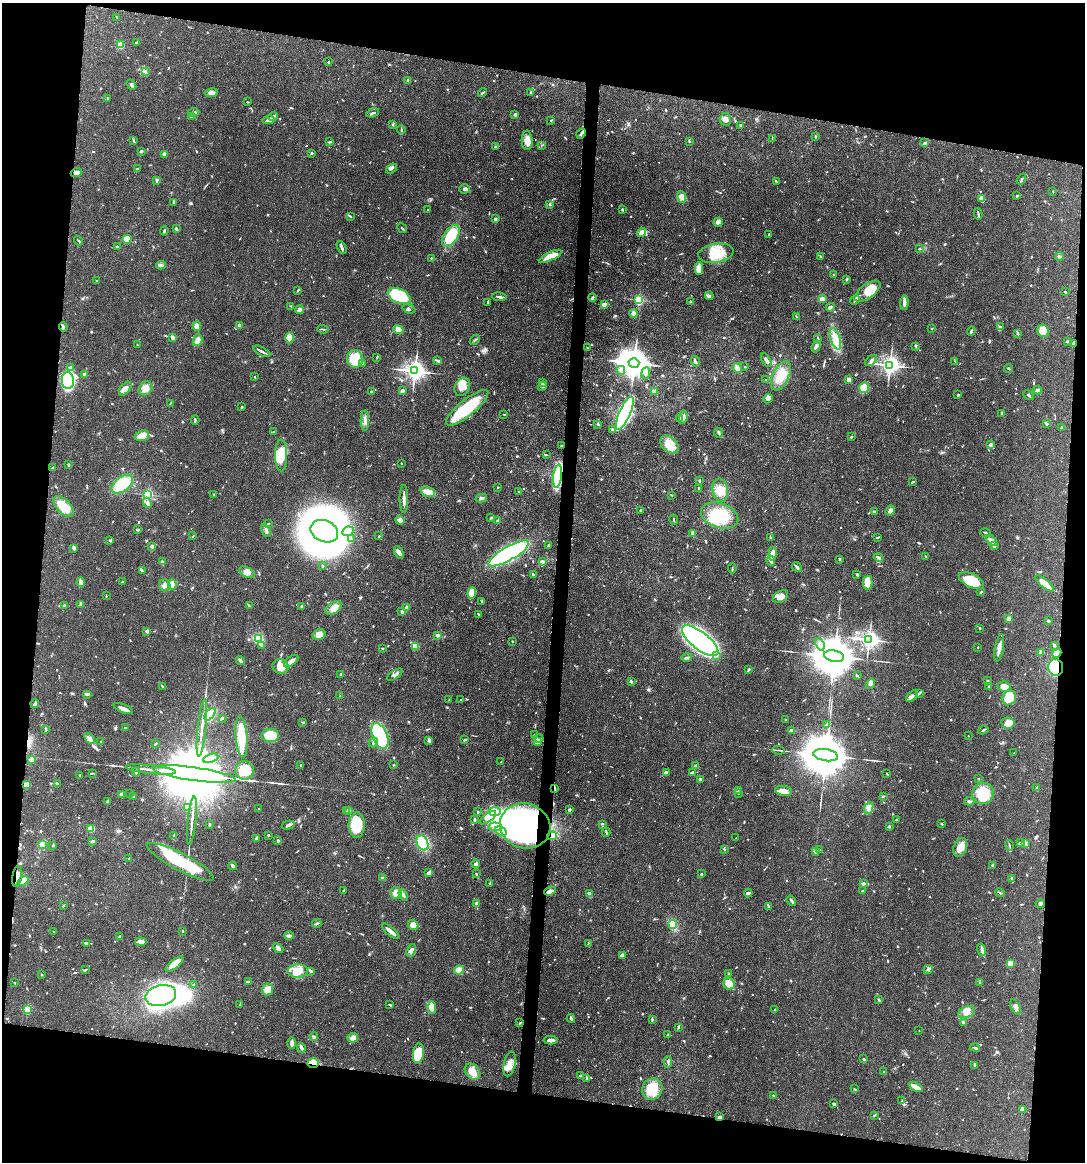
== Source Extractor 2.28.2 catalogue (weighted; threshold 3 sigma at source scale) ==
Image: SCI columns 115-4443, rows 7-4644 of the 4667 x 4651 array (HDU 1 of 3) = the unmasked area's bounding box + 8 px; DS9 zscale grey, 4 x 4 block average (1 PNG px = mean of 4 x 4 image px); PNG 1087 x 1164 px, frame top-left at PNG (2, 3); each listed source drawn as its Kron ellipse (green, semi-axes under 4 px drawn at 4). Shown black and unused: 19% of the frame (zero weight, under 3 of 4 exposures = <1% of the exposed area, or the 3 px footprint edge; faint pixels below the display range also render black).
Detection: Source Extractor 2.28.2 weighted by HDU 2 'WHT'. Background 0.0413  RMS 0.0027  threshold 0.0123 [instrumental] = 3 sigma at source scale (4.5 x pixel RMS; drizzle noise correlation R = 1.50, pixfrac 1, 0.05/0.05 arcsec/px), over >= 5 px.
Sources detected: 1110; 3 too faint to see at this stretch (4 x 4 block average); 16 inside a brighter object's white glare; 10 cosmic-ray / hot-pixel residue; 3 long thin detections or spike segments (spike, bleed or trail) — neither listed nor drawn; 21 coinciding with a brighter row at this scale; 65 inside a brighter listed object's ellipse — not listed separately; of the other 992, all 500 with FLUX_AUTO >= 1.16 (the completeness limit of this list) listed and drawn (492 fainter detections not listed), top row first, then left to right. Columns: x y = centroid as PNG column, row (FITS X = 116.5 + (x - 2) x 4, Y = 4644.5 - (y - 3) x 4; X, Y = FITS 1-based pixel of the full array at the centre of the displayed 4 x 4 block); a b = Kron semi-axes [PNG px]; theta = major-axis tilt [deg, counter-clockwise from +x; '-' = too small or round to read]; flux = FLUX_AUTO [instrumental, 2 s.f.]
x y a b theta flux
117 17 2 2 - 2
136 42 3 2 - 1.5
120 44 3 2 - 2.5
328 62 2 2 - 2
145 71 4 2 - 2.4
408 80 3 2 - 4.3
131 85 6 2 -50 2.9
531 92 3 2 - 2.3
211 93 7 3 10 8
483 93 5 2 - 2.5
108 98 2 2 - 1.7
247 102 2 2 - 1.2
194 112 5 2 - 4.2
373 113 7 2 19 2.8
515 115 3 3 - 3
192 116 3 3 - 2.6
273 116 5 3 - 4.1
725 119 6 5 - 9.1
269 120 6 3 12 8.1
551 120 2 2 - 1.8
393 124 3 2 - 1.3
741 125 2 2 - 1.2
401 130 4 2 - 1.6
581 133 5 2 - 2.4
815 136 3 2 - 1.7
772 139 3 2 - 1.2
527 140 10 5 -87 13
133 141 3 2 - 1.7
330 142 4 2 - 1.9
689 142 2 2 - 1.2
925 143 4 2 - 1.6
542 145 3 2 - 1.2
495 147 4 2 - 1.5
142 151 2 2 - 1.5
312 153 2 2 - 2.2
164 154 4 3 - 4.5
138 169 3 2 - 1.9
392 169 6 4 39 3.8
76 173 5 3 - 6.8
1021 179 6 2 57 2
157 180 3 2 - 3.4
776 182 3 2 - 1.9
465 189 5 4 - 5
1053 191 2 2 - 1.3
1017 196 2 2 - 2.4
681 197 6 4 -72 5.8
982 199 3 2 - 22
173 203 3 2 - 1.4
550 204 3 2 - 1.7
622 209 2 2 - 2.4
428 210 2 2 - 2.2
978 214 5 2 - 2.2
350 216 3 2 - 1.7
495 219 3 2 - 4.5
718 222 4 4 - 9.2
402 228 5 2 - 1.8
176 229 3 2 - 4.2
164 231 4 2 - 2
642 232 5 3 - 13
769 234 3 2 - 1.3
451 236 12 7 57 63
127 239 4 4 - 21
79 241 5 2 - 2.1
117 247 4 2 - 1.9
342 248 7 2 -64 4
919 249 2 2 - 1.2
716 253 18 9 9 41
550 256 12 4 25 26
820 256 3 2 - 1.5
1059 256 4 3 - 2.5
431 258 2 2 - 1.3
161 265 5 3 - 3.5
699 268 6 3 88 25
834 275 2 2 - 2.5
847 279 3 2 - 1.7
96 280 2 2 - 1.4
298 290 4 2 - 1.9
868 291 15 7 36 34
1065 292 2 2 - 3.1
399 296 12 7 -25 99
709 296 4 3 - 3.4
499 297 7 2 -8 4
592 298 4 2 - 3.4
822 299 3 2 - 12
639 300 2 2 - 220
855 300 5 3 - 3.1
488 302 3 2 - 1.4
691 302 3 2 - 2.7
904 303 7 3 87 8
604 304 2 2 - 13
291 306 4 2 - 1.5
830 307 4 2 - 4.4
409 309 6 3 -19 3.3
299 310 4 3 - 6
633 313 4 3 - 3.4
796 317 3 2 - 1.5
239 325 2 2 - 12
197 326 5 4 - 16
63 327 5 3 - 3
1000 327 4 3 - 2.9
932 328 2 2 - 1.9
323 329 6 2 -6 2.1
398 330 5 3 - 14
971 331 5 2 - 2.2
1043 331 6 5 - 28
1017 334 2 2 - 2.5
172 337 2 2 - 6.3
290 338 5 4 - 32
818 338 3 2 - 1.3
835 339 11 5 -73 16
198 340 6 4 74 6.5
475 340 6 2 44 2
1068 341 3 2 - 1.4
1073 344 4 2 - 2.7
137 345 2 2 - 1.5
916 346 4 2 - 1.6
816 347 6 3 69 5
587 348 2 2 - 1.3
262 351 9 2 -28 5
377 357 3 2 - 1.5
355 359 9 8 - 41
766 360 7 3 -59 4.5
871 360 7 3 45 4.3
438 361 2 2 - 3.3
955 361 3 2 - 1.3
695 362 6 2 -72 3.5
362 363 3 2 - 2.6
634 363 5 4 - 3600
890 365 3 3 - 1000
71 367 3 2 - 2.2
745 367 2 2 - 1.4
737 368 5 3 - 10
1009 369 4 2 - 1.4
621 370 4 3 - 3.9
415 371 3 3 - 1300
646 373 6 3 82 5.3
85 374 3 3 - 9
781 376 16 8 65 30
254 377 2 2 - 2.1
849 379 2 2 - 30
766 380 2 2 - 7.9
68 381 8 6 -88 250
542 383 3 2 - 1.6
542 386 5 2 - 3.6
462 387 9 7 62 20
145 388 7 6 - 12
864 388 5 5 - 28
125 389 8 4 51 9.2
1038 390 4 2 - 7
402 391 4 3 - 4
371 392 4 2 - 2.3
654 392 3 2 - 9.2
958 395 2 2 - 2.3
1028 395 6 2 -43 2.1
768 399 5 3 - 3.9
170 403 3 2 - 1.5
242 407 2 2 - 1.7
467 408 26 8 39 90
625 413 18 5 66 530
504 414 3 2 - 1.2
1002 414 3 2 - 4.6
683 417 6 3 81 5.5
680 419 4 2 - 1.8
195 420 5 2 - 2
365 421 10 3 -89 7.8
598 424 3 2 - 1.6
1046 424 3 2 - 3.6
1061 427 3 2 - 2.7
612 430 3 2 - 4.2
274 431 3 2 - 1.5
719 433 5 2 - 3
142 436 7 5 19 15
851 437 2 2 - 2.5
669 444 10 7 -41 35
562 445 3 2 - 1.4
990 445 4 3 - 4
546 455 3 2 - 1.3
281 456 16 6 -89 49
401 463 2 2 - 1.6
68 465 3 2 - 2.3
53 468 3 2 - 1.8
558 476 12 4 82 250
699 481 4 2 - 1.8
912 482 3 2 - 2.2
122 484 12 7 38 58
498 487 2 2 - 1.4
698 489 4 2 - 2
720 490 11 7 -81 18
428 492 7 5 -19 18
519 492 2 2 - 3
148 494 2 2 - 240
214 494 3 2 - 1.2
672 495 2 2 - 1.3
481 498 6 2 13 3.3
404 499 14 2 -90 7.5
147 503 5 3 - 4.8
63 506 12 7 -46 33
640 510 3 2 - 1.8
890 511 5 4 - 5.2
874 512 3 3 - 1.7
720 515 19 12 -17 67
490 518 3 2 - 1.5
400 520 5 4 - 5.4
674 520 5 2 - 1.6
498 521 3 3 - 2.5
268 524 3 2 - 1.3
138 530 3 2 - 1.3
266 531 7 2 -60 3.9
324 531 14 10 -23 1300
348 531 6 4 25 8.7
693 533 4 3 - 8.7
985 533 5 2 - 1.8
193 536 2 2 - 1.5
379 536 2 2 - 1.2
770 537 4 2 - 1.4
877 537 4 2 - 1.9
351 539 2 2 - 1.3
991 540 7 3 -40 12
110 541 3 3 - 2
548 545 2 2 - 1.7
152 546 2 2 - 5.4
994 546 4 3 - 4
74 548 2 2 - 8
399 552 7 3 -61 6.9
509 553 23 6 30 270
772 554 7 3 81 15
926 556 2 2 - 1.3
879 557 5 3 - 3.2
840 559 2 2 - 2.6
771 561 5 3 - 3.5
162 562 4 2 - 1.9
542 562 4 3 - 3.8
322 566 2 2 - 2.9
797 567 5 2 - 4.1
732 568 5 2 - 1.5
142 570 4 2 - 1.9
247 572 8 5 -29 12
857 574 2 2 - 2.9
533 575 3 2 - 1.7
971 580 13 6 -25 56
81 582 5 3 - 9.2
123 582 3 2 - 1.9
868 583 7 5 -90 27
172 584 5 4 - 18
1045 584 11 3 -39 27
165 585 6 5 - 7.5
981 592 3 2 - 2.2
472 593 6 4 87 23
106 596 2 2 - 1.5
781 597 8 5 34 15
482 601 2 2 - 2.5
80 605 4 3 - 2.4
64 606 2 2 - 10
249 606 3 2 - 1.5
302 607 3 2 - 4.8
406 607 4 2 - 4
334 608 9 5 33 11
402 611 3 2 - 4.8
479 614 4 2 - 2.4
1008 618 2 2 - 34
1048 621 3 2 - 1.2
980 628 2 2 - 1.2
147 631 2 2 - 20
319 634 6 5 - 18
438 635 2 2 - 16
258 639 3 3 - 46
869 640 3 2 - 1000
512 641 2 2 - 1.4
700 641 22 8 -38 800
820 644 6 3 -72 5.5
262 645 3 2 - 1.5
416 646 3 2 - 29
1055 646 4 3 - 3.2
978 647 2 2 - 1.2
383 648 2 2 - 1.4
999 648 14 3 80 11
1041 652 3 2 - 13
1057 653 5 3 - 7.5
717 655 2 2 - 3.1
834 656 10 5 -10 11000
687 658 5 2 - 3.3
240 661 4 2 - 4
291 661 8 3 39 11
281 667 8 7 - 24
1056 667 8 7 - 68
749 669 2 2 - 2.3
341 674 2 2 - 1.5
395 675 9 3 33 5.1
858 676 3 2 - 1.2
631 681 3 2 - 2.4
987 681 2 2 - 3.1
870 684 5 3 - 4.2
162 686 3 2 - 1.3
1004 686 6 5 - 15
988 687 3 2 - 1.4
919 693 4 2 - 2
87 694 5 3 - 3.4
340 696 2 2 - 2.9
912 696 7 3 43 5.1
1009 698 8 6 56 32
449 700 2 2 - 1.5
461 700 3 2 - 2.7
35 703 4 2 - 4.4
123 708 10 3 -22 10
210 714 7 3 52 56
222 718 2 2 - 6.6
786 720 3 2 - 1.5
302 722 4 2 - 1.4
1008 723 7 5 -8 14
826 725 3 2 - 1.7
125 728 4 2 - 1.8
202 728 29 2 84 15
46 729 3 2 - 2
791 730 4 2 - 5.3
983 730 5 2 - 2.2
535 734 3 2 - 2.3
270 735 8 6 -1 77
380 736 14 7 -68 180
968 736 2 2 - 1.9
241 737 21 6 -85 59
90 738 6 3 -47 6
539 738 4 2 - 3.2
429 740 4 3 - 3.8
465 740 3 2 - 3
537 741 3 2 - 2.5
101 742 2 2 - 2.2
373 743 5 3 - 3.8
155 744 3 2 - 2.3
778 750 7 2 -7 2.4
1014 753 2 2 - 1.4
826 755 12 6 -9 14000
211 758 8 3 20 7.1
32 760 2 2 - 20
501 762 3 2 - 1.4
301 765 2 2 - 1.5
394 765 2 2 - 1.4
696 766 4 2 - 6.4
151 769 25 2 -6 14
244 770 9 9 - 36
136 772 4 2 - 2.3
667 772 4 3 - 2.7
692 772 3 2 - 3
92 773 3 2 - 1.3
886 773 3 2 - 1.3
194 774 42 6 -8 49000
80 776 4 2 - 1.8
700 779 3 2 - 3.6
978 779 2 2 - 1.9
57 783 3 2 - 1.8
26 785 3 2 - 29
555 788 4 2 - 2
1037 788 4 3 - 2
738 790 3 2 - 1.5
784 791 8 5 -9 14
738 793 3 2 - 1.5
983 793 11 10 - 53
122 794 2 2 - 20
130 794 3 2 - 1.2
883 796 3 2 - 2.3
133 797 2 2 - 6.4
107 801 3 2 - 1.4
969 801 5 2 - 3.7
187 808 4 3 - 7.4
869 808 6 4 66 7.3
258 809 2 2 - 2.4
349 810 2 2 - 1.3
569 810 3 3 - 2.9
347 811 2 2 - 1.2
478 812 3 2 - 1.5
495 812 6 4 10 8.6
488 818 9 3 35 10
475 820 3 2 - 4.4
896 820 3 2 - 1.9
192 821 24 2 84 11
210 824 3 2 - 1.5
602 824 3 2 - 1.3
941 824 3 2 - 1.2
288 825 6 3 15 4
357 825 12 8 -90 64
525 826 25 22 -17 500
495 827 6 4 -4 9
889 827 3 2 - 1.7
91 828 4 4 - 13
501 831 6 3 -31 5.6
606 832 4 2 - 2
174 835 2 2 - 1.3
268 835 2 2 - 1.9
552 836 5 3 - 4.2
736 838 2 2 - 1.2
256 839 3 2 - 1.5
278 840 3 2 - 2.7
93 841 4 2 - 4
423 843 8 5 -65 80
1021 843 3 3 - 2.1
42 844 4 3 - 16
1025 844 4 3 - 2.7
53 845 3 2 - 1.9
1009 846 5 2 - 2.2
960 847 10 6 69 14
724 849 3 2 - 2.5
819 849 2 2 - 1.3
815 851 2 2 - 18
129 858 3 2 - 2.2
180 862 37 8 -27 120
476 864 4 2 - 6.6
993 865 3 2 - 2.9
233 866 4 2 - 6.7
429 873 4 3 - 4.7
476 874 4 2 - 1.4
701 874 2 2 - 2
17 876 10 4 81 14
382 878 3 2 - 2
1011 878 2 2 - 1.8
23 881 6 3 39 31
490 883 4 2 - 1.7
863 883 3 2 - 4.5
863 890 2 2 - 1.5
344 891 4 2 - 1.8
550 891 6 3 20 7.1
396 893 6 6 - 14
748 893 4 2 - 3.2
1000 893 5 2 - 2.6
589 894 4 2 - 9.9
403 895 6 2 -61 3.9
791 901 6 2 -53 4.8
476 903 3 2 - 3.6
1040 903 4 3 - 3.4
63 906 3 2 - 1.9
769 906 2 2 - 1.4
317 923 5 2 - 1.9
673 924 5 4 - 22
413 925 5 4 - 15
53 931 2 2 - 1.2
183 931 2 2 - 1.7
391 931 11 2 -40 12
119 936 3 2 - 1.3
289 936 4 3 - 5.8
141 942 6 4 -11 7.4
87 943 4 2 - 5.9
588 943 3 2 - 1.4
278 948 6 2 -39 7.7
411 950 6 4 68 6.1
981 950 6 2 -77 3.5
622 955 3 2 - 9.1
1010 963 4 3 - 8.9
174 964 11 4 38 27
928 969 5 3 - 3.3
86 970 4 2 - 1.7
459 970 5 4 - 15
298 971 10 6 4 20
311 971 3 2 - 3.8
41 974 2 2 - 1.7
729 974 3 2 - 1.9
248 982 4 2 - 2.6
14 983 2 2 - 1.2
979 983 2 2 - 2
194 984 3 2 - 1.8
729 984 6 5 - 23
267 989 6 5 - 15
161 996 15 10 13 350
879 1000 4 2 - 1.3
240 1004 4 2 - 1.4
390 1005 3 2 - 2.6
432 1007 6 4 -87 19
1016 1007 8 3 -65 6
27 1009 2 2 - 87
775 1010 4 2 - 1.7
967 1012 8 5 23 13
571 1018 4 2 - 3.7
652 1019 3 2 - 1.9
520 1023 3 2 - 1.3
963 1023 4 2 - 3.4
678 1028 2 2 - 2.1
919 1031 2 2 - 1.4
668 1035 2 2 - 8.3
314 1037 4 3 - 2.7
353 1038 5 4 - 7.2
551 1040 6 3 1 8.2
292 1043 6 2 -89 6.5
975 1047 5 2 - 2.4
301 1048 5 2 - 5.1
418 1053 10 5 84 52
863 1059 3 2 - 1.5
668 1062 5 2 - 3.2
313 1063 6 4 -2 10
510 1064 12 6 78 16
975 1066 4 3 - 2.9
884 1071 3 2 - 1.4
472 1072 9 6 -50 15
581 1075 3 2 - 1.8
587 1078 2 2 - 3.9
916 1087 8 2 -27 18
652 1089 11 10 - 45
855 1089 3 2 - 1.4
773 1095 3 2 - 1.2
902 1101 3 2 - 1.4
834 1104 3 2 - 4.3
1022 1109 4 2 - 4.6
874 1115 3 2 - 1.2
720 1117 4 3 - 2.6
Overlapping masked pixels (flux is a lower limit): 11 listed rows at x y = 1073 344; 558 476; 1057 653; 1056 667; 26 785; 555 788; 525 826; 552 836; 17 876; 313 1063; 720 1117
Diffuse or blended objects may show on this block-average render without a row.